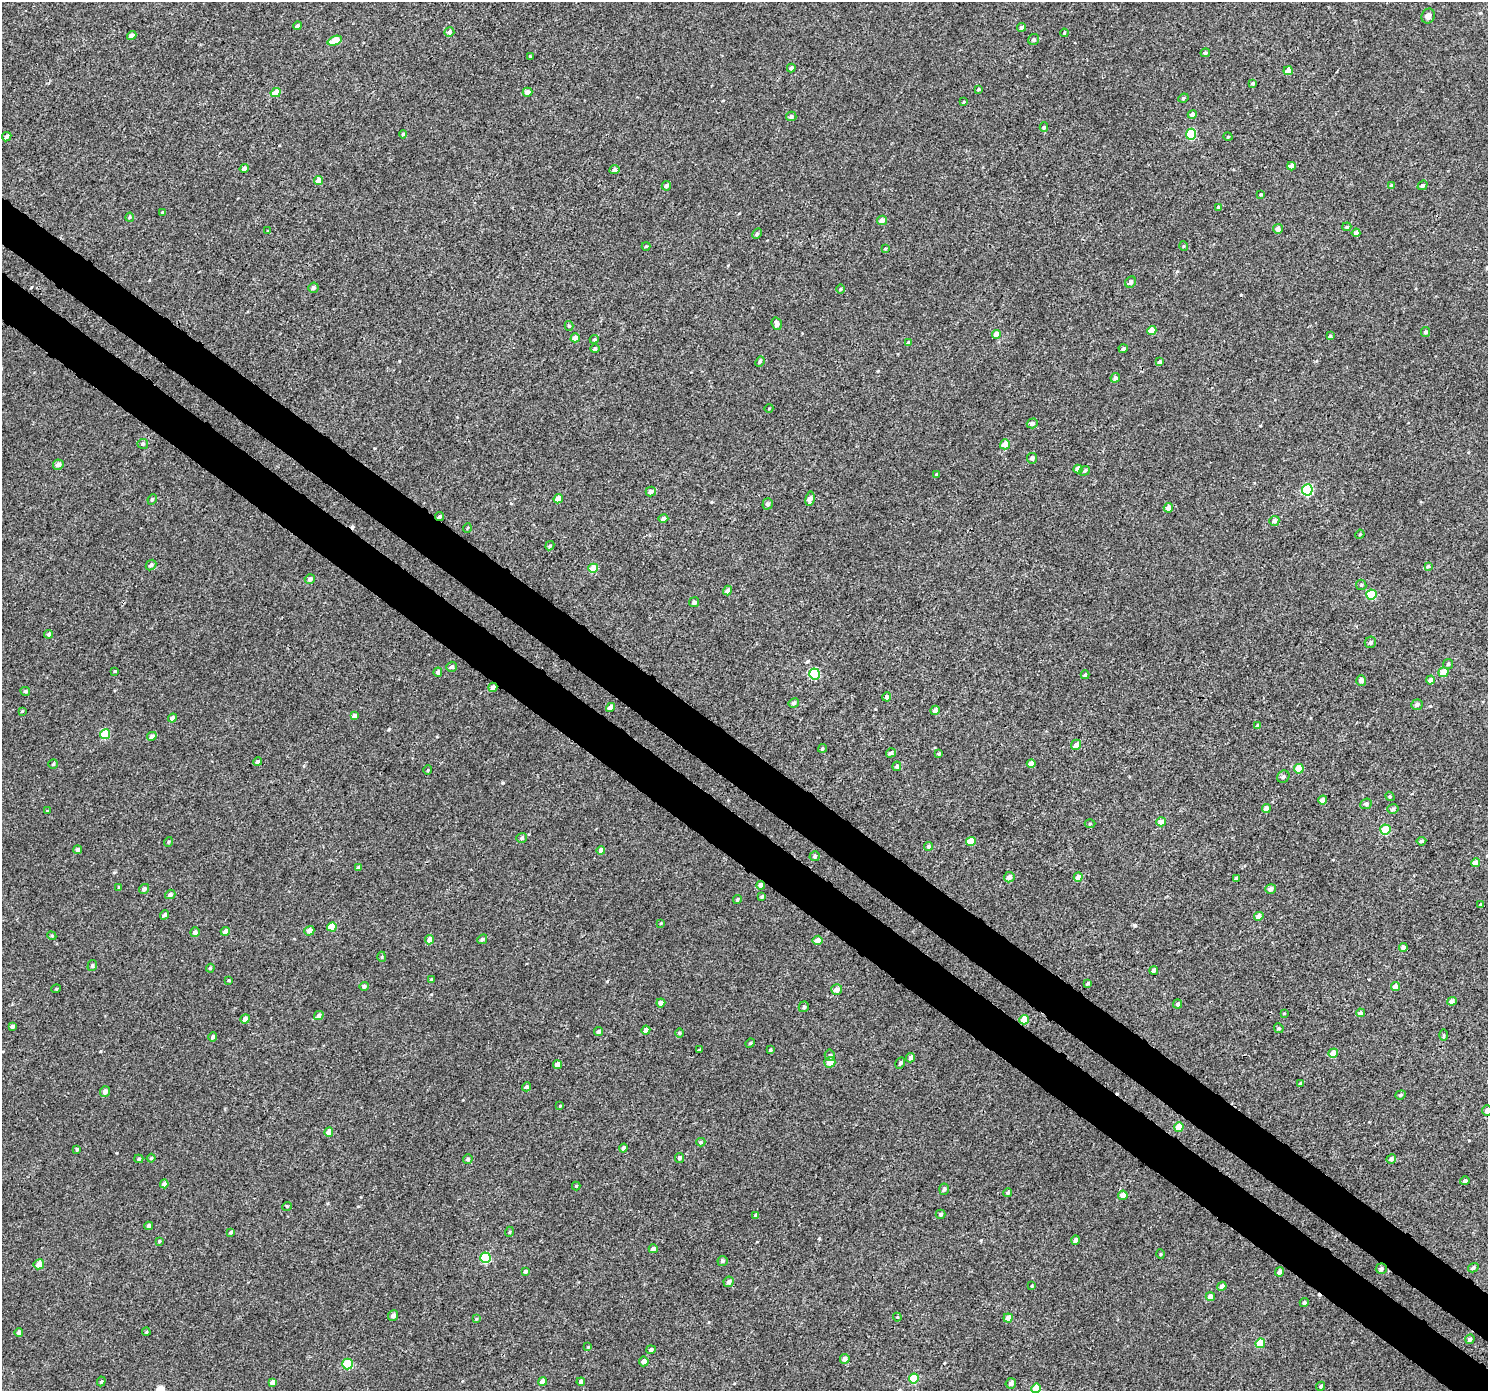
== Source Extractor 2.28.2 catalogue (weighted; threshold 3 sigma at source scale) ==
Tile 6 of 4 x 4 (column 2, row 2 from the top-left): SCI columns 1525-3010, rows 3000-4388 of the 6026 x 6065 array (HDU 1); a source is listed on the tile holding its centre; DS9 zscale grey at full resolution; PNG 1490 x 1393 px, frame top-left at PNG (2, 2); each listed source drawn as its Kron ellipse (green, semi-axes under 4 px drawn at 4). Shown black and unused: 7% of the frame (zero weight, under 3 of 4 exposures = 5% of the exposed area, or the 3 px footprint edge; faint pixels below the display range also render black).
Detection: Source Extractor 2.28.2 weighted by HDU 2 'WHT'; one run over the whole footprint, this tile lists its part. Background 0.00277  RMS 0.0022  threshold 0.00975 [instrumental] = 3 sigma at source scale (4.5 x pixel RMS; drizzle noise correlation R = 1.50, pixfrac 1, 0.0396/0.0396 arcsec/px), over >= 5 px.
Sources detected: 273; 3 cosmic-ray / hot-pixel residue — neither listed nor drawn; the other 270 listed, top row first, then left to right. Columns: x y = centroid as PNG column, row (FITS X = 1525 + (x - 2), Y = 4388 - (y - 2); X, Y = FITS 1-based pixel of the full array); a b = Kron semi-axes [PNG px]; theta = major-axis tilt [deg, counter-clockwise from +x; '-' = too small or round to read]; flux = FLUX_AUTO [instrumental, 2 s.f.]
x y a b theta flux
1428 16 7 6 - 0.96
298 26 4 4 - 0.5
1021 27 4 4 - 0.51
449 32 5 5 - 0.54
1064 33 4 3 - 0.19
132 35 5 4 - 1.1
1034 40 6 5 - 0.43
335 41 7 4 22 3.8
1205 53 5 4 - 0.42
530 56 3 3 - 0.19
791 68 4 3 - 0.55
1288 71 5 4 - 2.1
1253 83 4 4 - 0.36
978 89 4 3 - 0.28
528 92 5 4 - 1.1
276 93 5 4 - 2.4
1183 98 5 4 - 0.3
964 102 4 3 - 0.19
1192 114 5 4 - 0.77
791 116 5 5 - 0.5
1044 127 5 4 - 0.29
403 134 4 4 - 0.29
1191 134 5 5 - 10
7 137 5 4 - 0.58
1228 137 5 3 - 0.18
1291 166 4 4 - 1.4
244 168 5 4 - 0.72
614 170 5 4 - 0.65
319 180 5 4 - 1.9
1422 185 5 4 - 0.42
666 186 5 4 - 0.62
1391 186 4 4 - 0.67
1261 194 3 3 - 0.28
1218 207 4 4 - 0.25
163 212 4 3 - 0.33
130 217 4 4 - 0.27
882 220 5 4 - 1.2
1347 227 4 3 - 0.3
1278 229 5 5 - 0.84
268 231 4 3 - 0.21
1356 233 4 4 - 0.84
757 234 5 4 - 0.32
646 246 4 4 - 0.23
1183 246 5 3 - 0.2
885 249 4 3 - 0.24
1131 282 6 5 - 0.66
313 288 5 5 - 0.66
840 289 5 3 - 0.2
777 324 6 5 - 0.74
569 326 5 4 - 0.32
1152 330 4 4 - 2.5
1426 332 5 5 - 0.54
997 334 4 4 - 2.4
1330 336 4 4 - 0.28
575 338 4 4 - 1.4
594 339 4 4 - 0.26
908 343 4 3 - 0.2
595 349 4 4 - 0.54
1123 349 4 4 - 0.49
760 362 5 4 - 0.32
1160 362 4 3 - 0.52
1115 378 5 4 - 0.61
769 408 4 3 - 0.14
1032 423 5 5 - 0.8
143 444 5 5 - 0.39
1005 444 5 5 - 2.2
1032 458 5 5 - 0.6
58 465 5 5 - 1.1
1078 469 5 4 - 1.2
1085 471 6 4 38 0.41
937 474 3 3 - 0.27
1307 490 5 5 - 17
651 491 5 4 - 0.92
152 499 5 4 - 0.31
558 499 5 4 - 2.3
810 499 7 4 81 1.1
768 504 5 5 - 0.52
1168 508 5 4 - 1.2
439 517 4 3 - 0.46
663 519 5 4 - 0.78
1274 521 5 4 - 0.65
467 528 5 3 - 0.16
1360 534 5 3 - 0.21
550 546 5 4 - 0.28
151 565 6 4 44 0.49
1428 566 4 4 - 0.31
593 568 5 4 - 3
310 579 5 5 - 0.64
1361 585 5 4 - 0.28
728 591 5 4 - 0.82
1371 595 5 5 - 8.9
694 602 5 5 - 0.67
48 634 4 4 - 0.46
1370 642 6 5 - 0.55
1448 664 5 4 - 0.28
452 667 5 5 - 0.53
115 671 4 3 - 0.19
438 672 4 4 - 0.73
1443 672 5 5 - 3.2
815 674 5 5 - 14
1085 675 4 4 - 0.36
1361 680 5 5 - 0.97
1430 680 4 4 - 0.95
493 687 4 4 - 0.95
25 691 5 4 - 0.36
887 697 4 4 - 0.55
794 703 5 4 - 0.54
1417 705 6 5 - 0.55
610 707 5 4 - 1
935 710 5 4 - 0.84
22 711 3 3 - 0.17
354 716 4 4 - 0.82
172 718 5 4 - 0.71
1258 726 4 4 - 0.65
105 734 5 5 - 6
152 736 5 4 - 0.78
1076 745 5 5 - 1.1
822 748 4 4 - 0.3
891 753 5 4 - 0.56
939 754 4 3 - 0.24
257 762 4 4 - 0.57
53 764 5 4 - 0.31
1031 764 4 4 - 1.5
897 766 5 4 - 0.41
1299 769 5 4 - 3.8
428 770 5 3 - 0.19
1283 777 6 5 - 0.45
1390 796 5 4 - 0.3
1322 800 4 4 - 1.1
1366 804 6 5 - 0.4
1266 808 4 4 - 0.98
1393 809 6 4 16 0.41
47 811 4 4 - 0.21
1161 822 5 4 - 1.8
1090 823 5 3 - 0.21
1385 830 5 5 - 7.4
522 838 5 5 - 0.47
971 841 5 4 - 4.1
1421 841 5 4 - 0.48
168 842 5 3 - 0.21
928 846 4 4 - 0.41
78 850 4 4 - 0.58
601 850 4 4 - 1.3
814 856 5 5 - 0.48
1476 863 4 4 - 1.5
358 868 4 3 - 0.53
1009 877 5 5 - 1.2
1078 877 5 4 - 1.2
1236 878 4 3 - 0.6
761 885 4 4 - 0.99
119 887 4 3 - 0.21
144 889 5 5 - 0.66
1271 889 5 5 - 0.89
170 894 5 4 - 0.56
762 897 4 3 - 0.26
737 900 4 3 - 0.32
1481 904 3 3 - 0.33
165 915 5 4 - 0.7
1259 916 5 4 - 1.1
661 923 3 3 - 0.16
332 927 5 4 - 3.1
225 931 4 4 - 0.85
309 931 5 4 - 1.2
195 932 5 4 - 0.78
52 936 4 3 - 0.23
482 939 5 4 - 0.48
430 940 5 4 - 1.4
817 940 5 4 - 1.5
1403 947 4 4 - 0.74
382 957 5 3 - 0.24
92 966 6 4 75 0.37
210 968 4 3 - 0.23
1154 970 4 4 - 0.72
229 980 3 3 - 0.24
431 980 4 3 - 0.38
1088 983 4 3 - 0.33
364 986 4 4 - 0.54
1395 986 4 4 - 1.2
56 989 5 3 - 0.17
837 989 5 5 - 1.2
1452 1001 5 4 - 0.91
661 1003 4 4 - 0.91
1177 1004 4 4 - 0.53
804 1007 5 5 - 0.41
1284 1013 4 2 - 0.15
1360 1013 4 4 - 0.58
319 1015 5 4 - 0.79
245 1019 5 4 - 1
1024 1020 5 4 - 3.9
12 1026 4 3 - 0.53
1279 1028 5 4 - 0.3
646 1030 4 4 - 0.97
598 1032 5 4 - 0.47
680 1033 5 3 - 0.23
1444 1035 6 4 89 0.23
213 1037 4 4 - 0.46
750 1043 5 4 - 0.28
699 1050 3 3 - 0.4
771 1050 4 4 - 0.28
1333 1053 5 4 - 2.4
830 1055 5 5 - 0.33
911 1058 5 4 - 0.84
830 1062 5 5 - 2.2
900 1063 6 4 62 0.49
558 1065 4 4 - 1.4
1301 1083 4 3 - 0.44
526 1087 4 4 - 0.44
105 1092 5 5 - 0.95
1401 1095 5 4 - 0.32
560 1106 4 3 - 0.16
1487 1110 5 5 - 0.65
1179 1127 5 4 - 3.1
329 1132 5 4 - 1.5
701 1142 4 4 - 0.31
623 1148 4 4 - 0.64
77 1149 3 2 - 0.24
151 1158 4 4 - 0.29
679 1158 5 4 - 0.45
139 1159 4 4 - 0.29
468 1159 5 4 - 0.41
1391 1159 5 4 - 0.63
1465 1181 5 4 - 0.56
164 1184 4 4 - 0.88
576 1186 4 4 - 0.19
944 1189 5 5 - 0.33
1008 1193 4 4 - 0.34
1123 1195 5 4 - 1.3
287 1206 5 3 - 0.18
941 1214 5 4 - 0.39
756 1215 4 3 - 0.47
149 1226 4 4 - 0.78
231 1232 4 3 - 0.41
509 1232 5 3 - 0.18
1075 1240 5 4 - 0.77
159 1241 4 3 - 0.24
653 1249 4 4 - 0.62
1160 1254 5 3 - 0.22
486 1258 5 5 - 12
722 1261 5 5 - 0.44
39 1264 5 5 - 1.9
1473 1268 5 4 - 0.45
1381 1269 5 5 - 0.54
525 1271 4 3 - 0.39
1279 1272 4 4 - 0.71
729 1282 5 5 - 0.64
1032 1286 4 3 - 0.18
1222 1286 5 4 - 0.89
1210 1297 4 4 - 1.6
1304 1302 4 4 - 0.46
393 1315 5 5 - 0.74
897 1317 4 4 - 0.2
1008 1318 4 4 - 1.6
476 1319 4 3 - 0.18
19 1332 4 4 - 0.73
146 1332 4 4 - 0.22
1470 1339 5 4 - 0.52
1260 1343 5 5 - 5.4
588 1347 4 4 - 0.18
651 1350 4 4 - 0.45
845 1359 5 5 - 1
644 1361 5 5 - 1.1
348 1364 5 5 - 9.4
914 1378 5 4 - 6.3
101 1381 5 4 - 0.26
543 1382 4 4 - 1.6
581 1382 4 4 - 0.65
272 1383 4 4 - 1
1011 1383 5 5 - 0.66
1321 1386 5 4 - 0.34
1036 1388 5 4 - 3.5
Overlapping masked pixels (flux is a lower limit): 4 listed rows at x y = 439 517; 493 687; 761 885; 1024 1020
Isophote crosses this tile's border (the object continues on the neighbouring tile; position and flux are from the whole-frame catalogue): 2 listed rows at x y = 1487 1110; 1036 1388
Unlisted compact peaks at least as high as the median listed source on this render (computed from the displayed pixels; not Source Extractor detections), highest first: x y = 1135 925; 503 783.